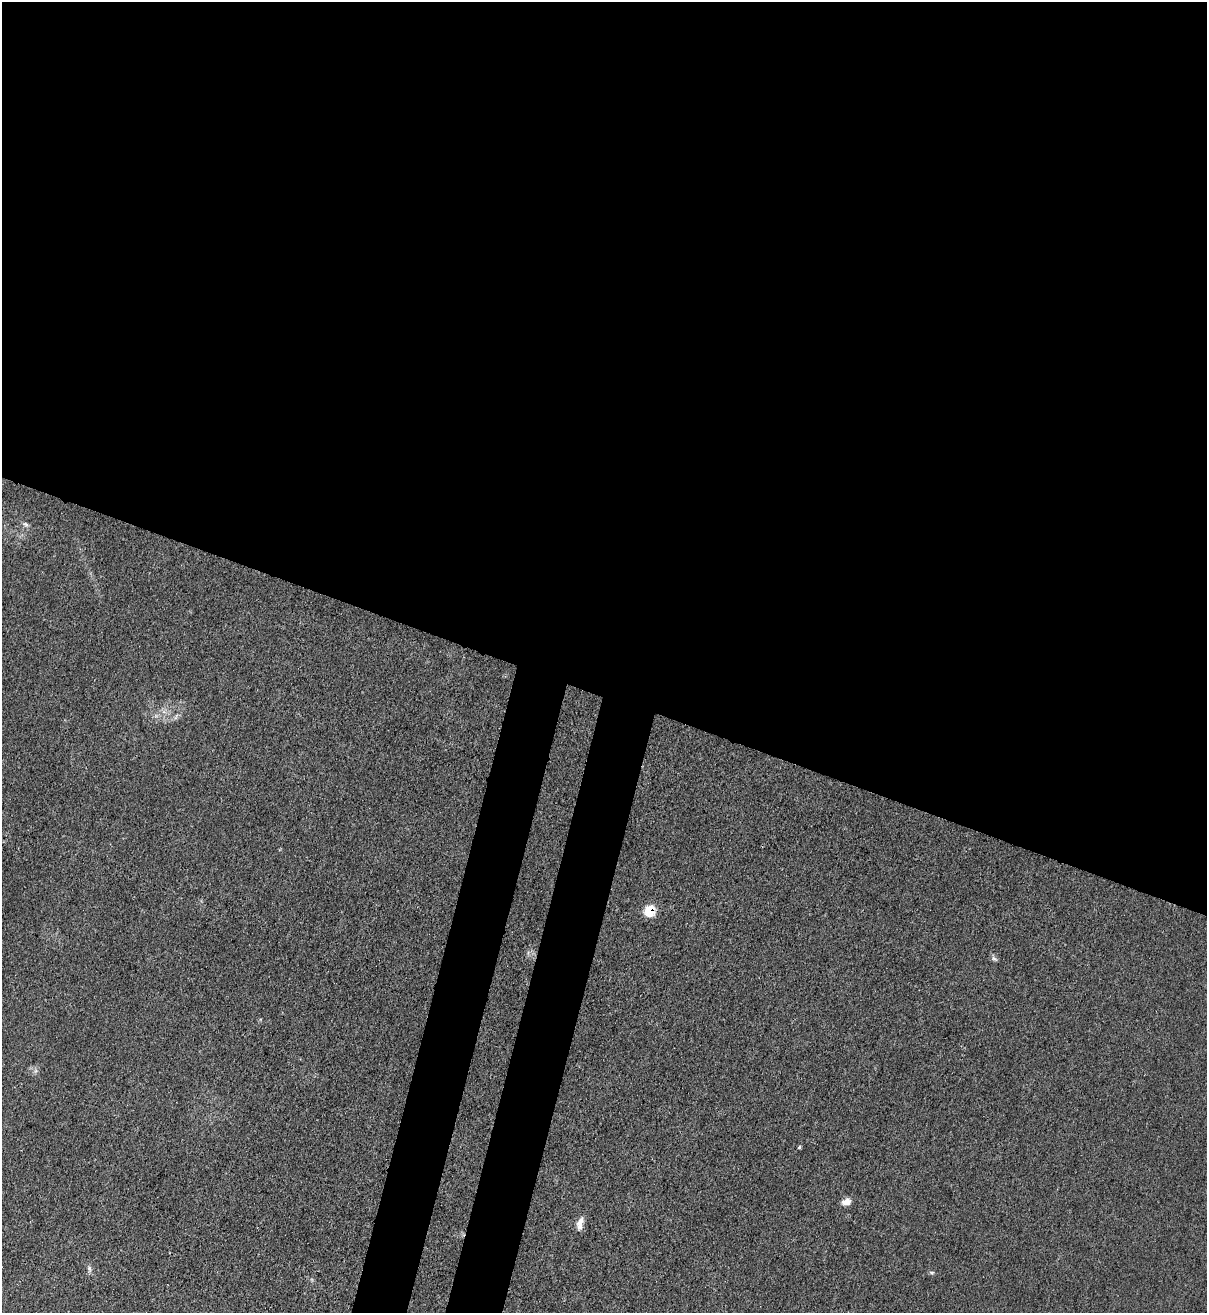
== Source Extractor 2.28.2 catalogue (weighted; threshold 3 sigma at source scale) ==
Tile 3 of 4 x 4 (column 3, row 1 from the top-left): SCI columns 2632-3836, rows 3963-5273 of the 5386 x 5316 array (HDU 1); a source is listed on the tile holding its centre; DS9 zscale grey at full resolution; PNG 1209 x 1315 px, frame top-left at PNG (2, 2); no overlay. Shown black and unused: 57% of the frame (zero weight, under 3 of 4 exposures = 7% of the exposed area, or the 3 px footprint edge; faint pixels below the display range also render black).
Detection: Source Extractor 2.28.2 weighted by HDU 2 'WHT'; one run over the whole footprint, this tile lists its part. Background 0.0298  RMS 0.003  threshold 0.0134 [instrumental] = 3 sigma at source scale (4.5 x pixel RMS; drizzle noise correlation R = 1.50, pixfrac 1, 0.05/0.05 arcsec/px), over >= 5 px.
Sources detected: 9; all 9 listed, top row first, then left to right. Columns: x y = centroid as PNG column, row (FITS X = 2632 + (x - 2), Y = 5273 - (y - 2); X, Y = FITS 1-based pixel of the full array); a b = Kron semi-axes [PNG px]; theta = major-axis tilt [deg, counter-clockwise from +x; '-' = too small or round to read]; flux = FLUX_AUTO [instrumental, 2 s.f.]
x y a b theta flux
26 524 9 5 -27 0.7
176 717 7 4 71 0.56
650 911 11 9 69 6.4
994 958 7 4 -43 0.64
799 1147 5 4 - 0.32
846 1202 10 7 9 2
580 1223 15 7 76 2.2
89 1268 8 5 -83 0.78
932 1273 7 5 -16 0.46
Overlapping masked pixels (flux is a lower limit): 1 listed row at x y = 650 911